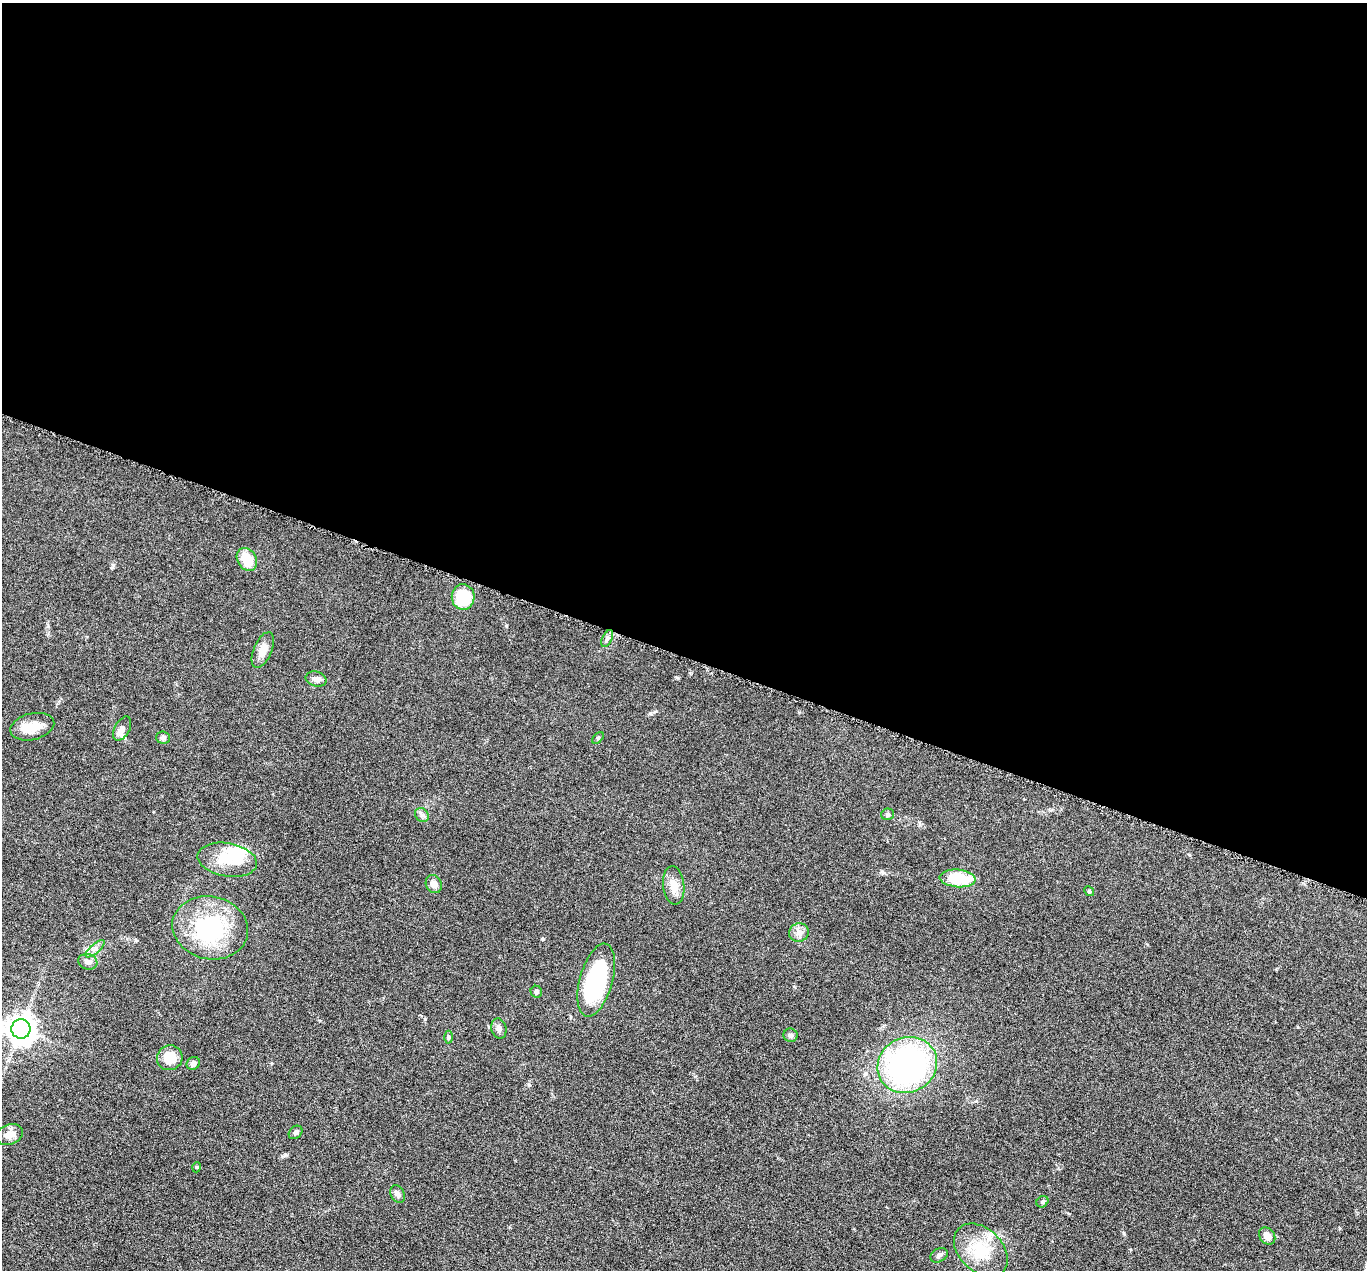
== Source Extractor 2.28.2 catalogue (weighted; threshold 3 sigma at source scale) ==
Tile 3 of 4 x 4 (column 3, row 1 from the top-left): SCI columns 2734-4098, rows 4076-5343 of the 5469 x 5483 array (HDU 1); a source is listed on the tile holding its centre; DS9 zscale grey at full resolution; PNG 1369 x 1272 px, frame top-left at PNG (2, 3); each listed source drawn as its Kron ellipse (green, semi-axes under 4 px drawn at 4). Shown black and unused: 52% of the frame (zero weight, under 4 of 8 exposures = <1% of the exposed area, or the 3 px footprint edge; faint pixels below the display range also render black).
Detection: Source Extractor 2.28.2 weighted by HDU 2 'WHT'; one run over the whole footprint, this tile lists its part. Background 0.0374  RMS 0.004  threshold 0.0162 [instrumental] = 3 sigma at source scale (4.09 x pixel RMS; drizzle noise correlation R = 1.36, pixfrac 0.8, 0.05/0.05 arcsec/px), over >= 5 px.
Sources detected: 43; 4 inside a brighter object's white glare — neither listed nor drawn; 2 inside a brighter listed object's ellipse — not listed separately; the other 37 listed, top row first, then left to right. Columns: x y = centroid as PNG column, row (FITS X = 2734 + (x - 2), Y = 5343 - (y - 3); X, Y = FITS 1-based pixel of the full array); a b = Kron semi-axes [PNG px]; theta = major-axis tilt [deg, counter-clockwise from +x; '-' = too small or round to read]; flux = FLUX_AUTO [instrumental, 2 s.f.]
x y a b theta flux
247 559 12 9 -58 7.8
463 597 13 11 88 16
607 639 9 5 64 0.99
263 650 19 9 67 3.6
316 679 11 7 -15 1.8
32 727 22 13 13 6.2
122 729 13 7 62 2
163 738 7 6 - 0.91
598 738 7 4 46 0.54
887 814 6 5 - 0.69
422 815 7 6 - 1.1
227 860 30 16 -10 10
958 878 18 9 -5 13
434 884 9 7 -62 2.2
674 885 19 10 -84 4.4
1089 891 5 4 - 0.43
210 928 38 31 -13 33
799 933 10 9 - 2
95 949 12 4 41 1.5
88 962 10 7 -19 1.6
596 980 37 16 74 41
536 992 6 5 - 0.84
21 1029 10 9 - 370
499 1029 10 7 -74 1.4
790 1035 7 6 - 0.91
448 1037 6 4 -90 0.53
170 1058 13 12 - 7.1
193 1063 7 6 - 1.4
907 1065 30 27 28 100
296 1132 7 6 - 0.88
9 1135 14 10 19 2.5
197 1167 5 3 - 0.33
398 1194 9 6 -64 1.2
1042 1202 6 5 - 0.57
1267 1236 9 7 -51 2.7
981 1250 31 21 -44 14
939 1255 9 6 29 1
Unlisted compact peaks at least as high as the median listed source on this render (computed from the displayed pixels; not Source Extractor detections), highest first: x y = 543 939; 112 567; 650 713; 1124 1233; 285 1155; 529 1085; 506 626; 678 678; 135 940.